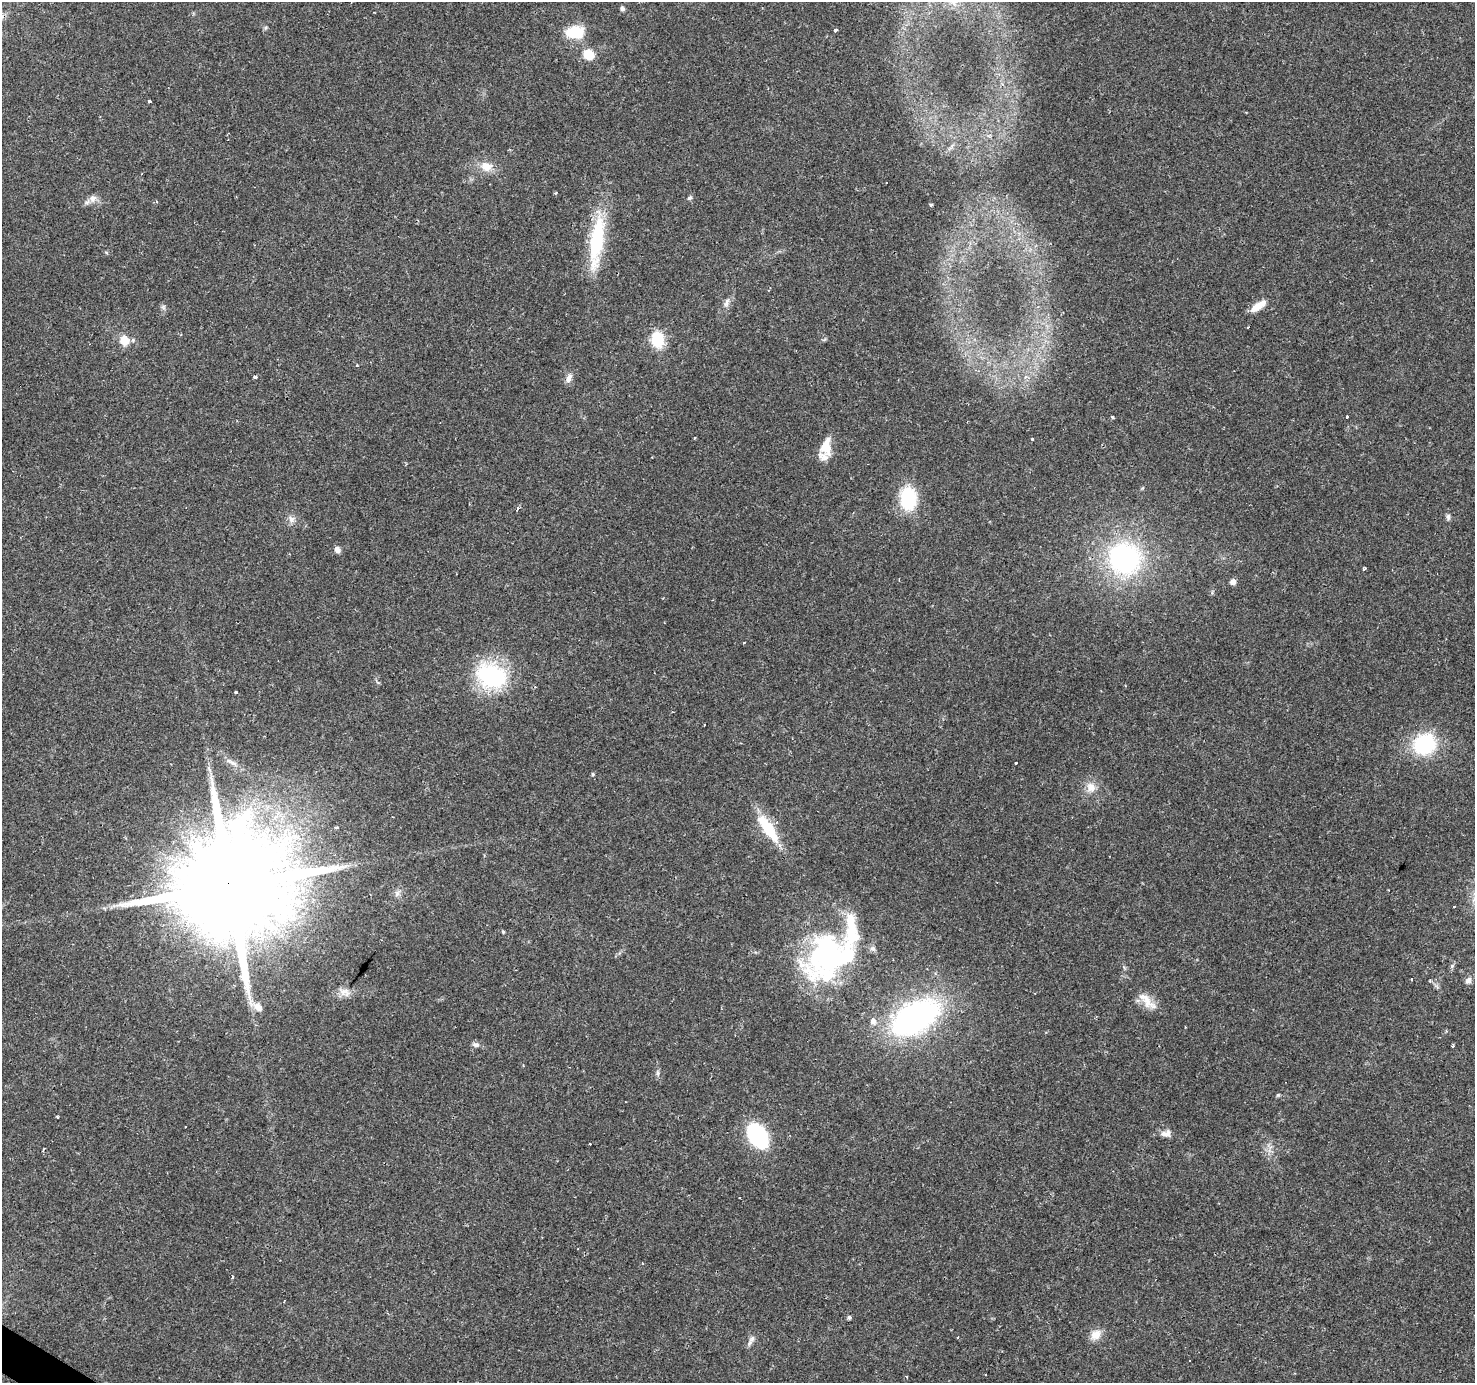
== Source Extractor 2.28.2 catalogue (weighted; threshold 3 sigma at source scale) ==
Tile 7 of 4 x 4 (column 3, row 2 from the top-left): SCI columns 2946-4418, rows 2945-4325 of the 5892 x 5956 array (HDU 1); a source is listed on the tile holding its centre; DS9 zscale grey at full resolution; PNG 1477 x 1385 px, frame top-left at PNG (2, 2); no overlay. Shown black and unused: <1% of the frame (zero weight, under 2 of 3 exposures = <1% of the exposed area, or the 3 px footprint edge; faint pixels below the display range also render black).
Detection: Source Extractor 2.28.2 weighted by HDU 2 'WHT'; one run over the whole footprint, this tile lists its part. Background 0.0702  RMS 0.0048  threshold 0.0218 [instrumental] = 3 sigma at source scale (4.5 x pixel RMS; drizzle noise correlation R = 1.50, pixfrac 1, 0.0396/0.0396 arcsec/px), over >= 5 px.
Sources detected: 82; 1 inside a brighter object's white glare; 10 cosmic-ray / hot-pixel residue — not listed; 4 inside a brighter listed object's ellipse — not listed separately; the other 67 listed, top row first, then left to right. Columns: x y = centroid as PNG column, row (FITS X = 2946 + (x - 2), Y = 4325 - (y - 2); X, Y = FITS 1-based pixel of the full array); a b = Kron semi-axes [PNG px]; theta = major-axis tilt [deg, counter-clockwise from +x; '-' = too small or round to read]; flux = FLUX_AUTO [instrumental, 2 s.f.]
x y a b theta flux
954 3 11 10 - 4.2
622 9 6 5 - 1
836 30 3 3 - 14
575 32 20 13 3 15
589 54 13 11 -36 7.8
149 101 3 3 - 1.9
486 166 16 13 -20 6.3
93 198 11 10 - 3.1
689 198 7 5 30 0.93
931 205 3 3 - 0.7
597 241 69 15 82 36
106 252 6 4 -20 0.56
727 302 13 6 72 2.2
1258 306 21 7 34 6.5
657 339 13 10 -80 21
124 340 11 10 - 7.3
357 365 3 3 - 0.34
255 377 5 4 - 0.82
569 378 13 7 66 2.4
1113 417 3 3 - 1.3
1347 417 4 3 - 1.7
695 438 3 3 - 1.2
1032 439 3 3 - 0.46
826 447 21 13 86 9.9
908 498 20 15 -88 29
518 508 4 3 - 1.7
1448 517 8 6 -77 1.3
291 519 10 8 -54 2.3
337 550 8 7 - 2
1124 558 31 30 - 83
1364 569 4 3 - 1.4
1233 582 6 5 - 2.8
744 642 3 2 - 0.75
491 675 29 21 -20 57
236 692 4 3 - 0.61
705 725 3 3 - 1.7
1424 744 25 22 33 33
233 763 12 5 -32 1.9
209 769 7 4 -71 0.99
593 774 5 5 - 0.56
1091 787 14 12 -79 5.2
336 827 6 3 8 0.56
768 828 38 11 -55 20
229 887 38 28 49 12000
397 893 9 6 73 1.8
503 932 4 4 - 0.49
828 953 55 42 38 100
1452 966 7 4 46 0.83
1411 979 2 2 - 0.42
1468 980 9 7 52 1.9
345 992 17 10 -25 4
1147 1001 28 11 -43 7.4
258 1007 12 8 -53 4
916 1018 48 26 31 130
873 1021 9 7 -72 2.1
475 1045 10 7 -7 1.7
1453 1046 3 3 - 0.85
657 1073 7 4 90 0.98
1278 1095 6 4 44 0.6
58 1117 3 2 - 0.71
1164 1134 9 8 - 2.4
758 1136 23 15 -54 51
232 1277 3 3 - 1.4
849 1317 4 4 - 1.1
1096 1335 15 11 39 4.9
752 1339 11 7 58 2.1
907 1377 3 3 - 0.64
Overlapping masked pixels (flux is a lower limit): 1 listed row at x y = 229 887
Isophote crosses this tile's border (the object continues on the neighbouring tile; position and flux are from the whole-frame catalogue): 1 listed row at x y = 954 3